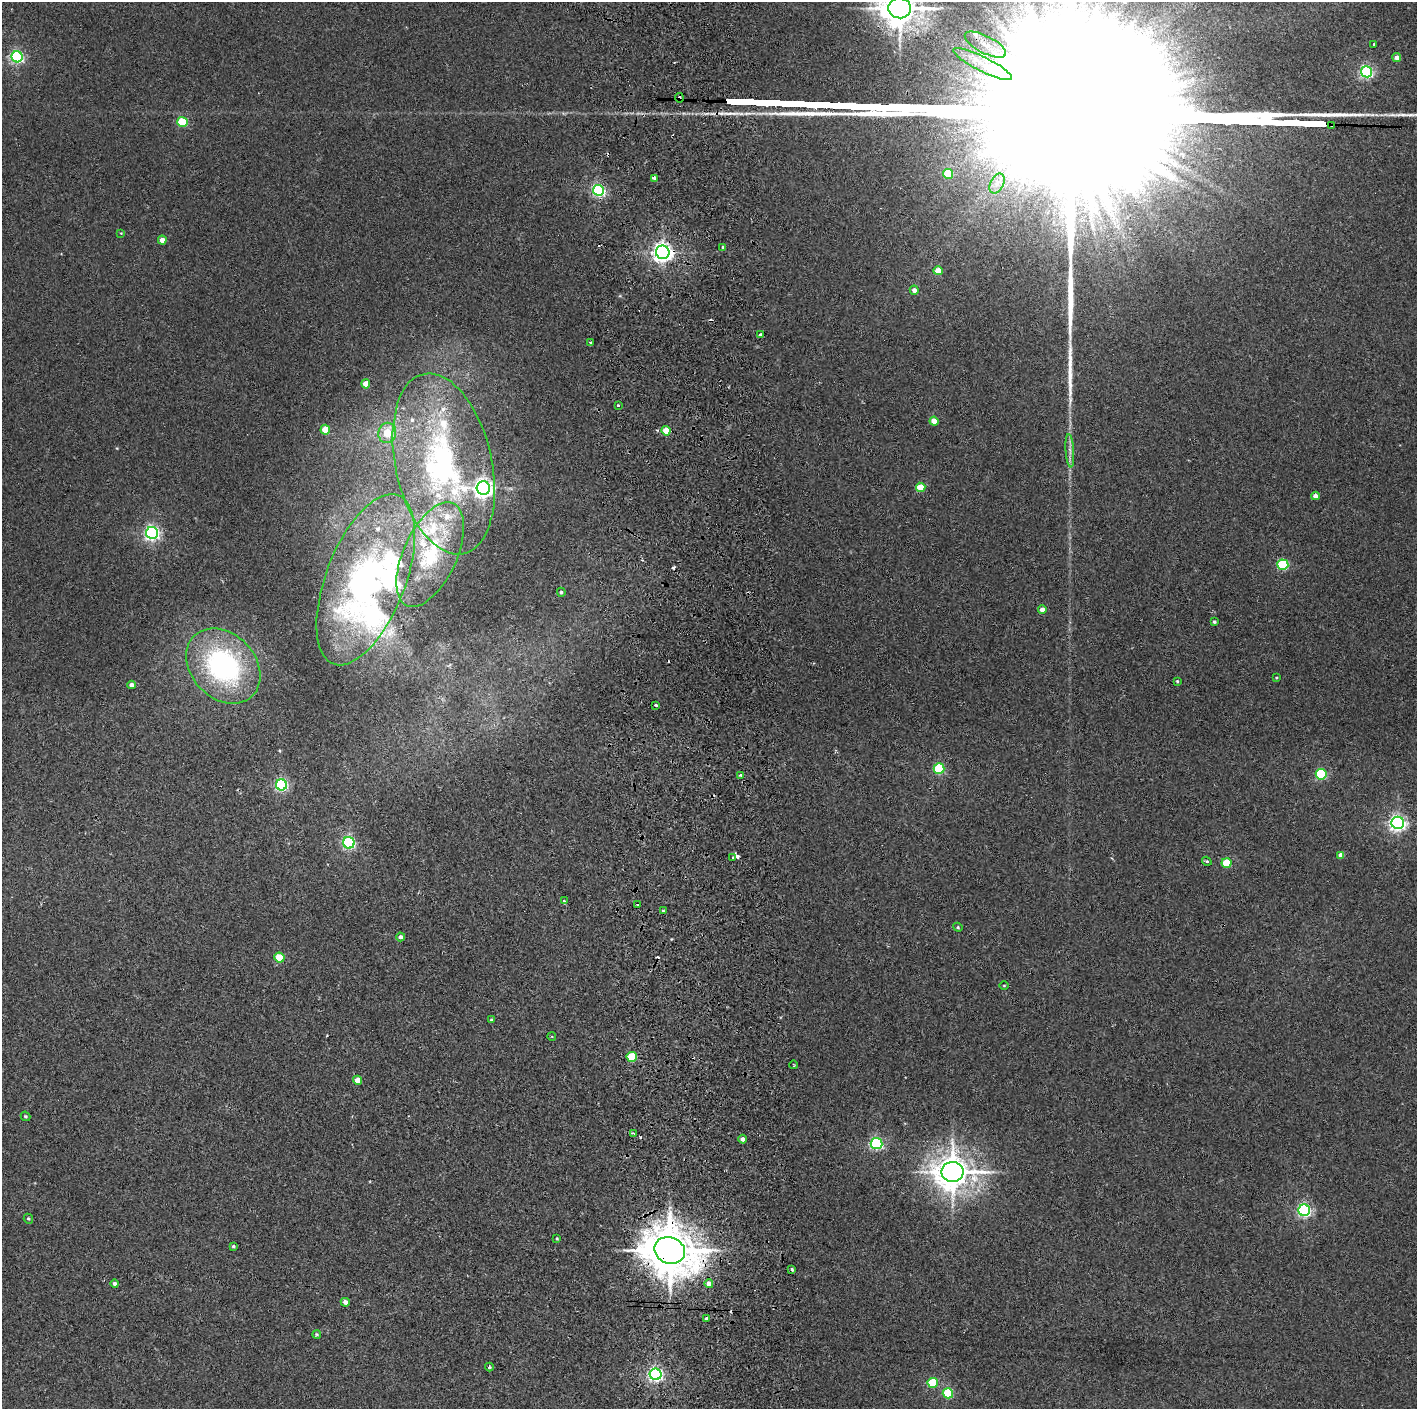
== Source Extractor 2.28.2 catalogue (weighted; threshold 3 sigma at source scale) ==
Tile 5 of 3 x 3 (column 2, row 2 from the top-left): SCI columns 1475-2889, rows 1410-2816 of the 4361 x 4228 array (HDU 1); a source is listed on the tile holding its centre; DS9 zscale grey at full resolution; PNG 1419 x 1411 px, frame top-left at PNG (2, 2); each listed source drawn as its Kron ellipse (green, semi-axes under 4 px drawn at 4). Shown black and unused: <1% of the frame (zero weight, under 2 of 3 exposures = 3% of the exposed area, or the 3 px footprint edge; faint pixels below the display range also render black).
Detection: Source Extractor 2.28.2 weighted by HDU 2 'WHT'; one run over the whole footprint, this tile lists its part. Background 0.0355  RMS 0.0063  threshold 0.0283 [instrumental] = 3 sigma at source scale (4.5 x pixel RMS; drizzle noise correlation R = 1.50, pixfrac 1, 0.05/0.05 arcsec/px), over >= 5 px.
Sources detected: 113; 1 inside a brighter object's white glare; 11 cosmic-ray / hot-pixel residue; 1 long thin detection or spike segment (spike, bleed or trail) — neither listed nor drawn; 13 inside a brighter listed object's ellipse — not listed separately; the other 87 listed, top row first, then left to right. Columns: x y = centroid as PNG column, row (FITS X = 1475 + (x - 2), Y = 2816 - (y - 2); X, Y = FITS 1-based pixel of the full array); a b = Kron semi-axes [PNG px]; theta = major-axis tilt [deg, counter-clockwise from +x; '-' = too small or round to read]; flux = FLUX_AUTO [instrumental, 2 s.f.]
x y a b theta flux
900 8 11 10 - 1500
1374 44 3 3 - 1.2
985 45 23 8 -27 9.3
17 57 5 5 - 130
1397 58 4 4 - 3.3
983 64 32 7 -27 13
1367 72 5 5 - 130
679 98 5 3 - 2.2
182 122 5 5 - 35
1332 125 3 3 - 1.9
948 174 5 5 - 23
654 178 3 3 - 2.4
997 184 10 6 63 4.4
598 190 5 5 - 110
121 233 4 4 - 0.48
162 240 4 4 - 5.6
723 247 3 3 - 2.5
663 252 7 6 - 360
938 271 5 4 - 9.8
914 290 4 4 - 3.5
761 335 3 3 - 2.5
591 342 3 3 - 2.1
366 384 4 4 - 9.4
618 405 3 3 - 1.4
934 421 4 4 - 7.4
325 430 5 4 - 13
666 431 5 4 - 12
387 433 10 9 - 12
1070 451 17 4 -85 3
444 464 92 48 -77 190
921 487 5 4 - 15
483 488 7 6 - 380
1315 496 4 4 - 3.9
152 533 6 6 - 180
430 555 56 26 65 57
1283 565 5 5 - 54
366 580 90 39 69 230
561 592 4 4 - 1.1
1042 609 4 4 - 4.4
1214 622 4 3 - 1
223 666 42 32 -47 120
1276 677 4 2 - 0.54
1177 681 3 3 - 0.71
131 685 4 4 - 3
656 705 3 3 - 1.7
939 769 5 5 - 56
1321 774 5 5 - 59
741 775 3 3 - 1.4
281 785 5 5 - 110
1398 823 6 6 - 230
349 843 6 5 - 110
1341 855 4 4 - 3.9
733 857 3 2 - 0.52
1207 861 5 3 - 0.96
1227 863 5 5 - 20
564 901 3 3 - 1.3
638 904 3 3 - 1.3
663 911 3 3 - 0.99
958 927 5 4 - 0.79
401 937 4 4 - 2.6
279 958 5 5 - 21
1004 986 5 3 - 0.58
491 1020 4 4 - 0.63
552 1036 4 3 - 0.64
632 1057 5 5 - 27
794 1065 4 2 - 0.52
358 1080 4 4 - 7.9
25 1116 5 4 - 0.88
633 1133 4 2 - 1.9
743 1139 4 4 - 2.1
876 1144 6 5 - 110
953 1172 11 10 - 1400
1304 1210 6 5 - 150
28 1219 5 4 - 0.86
557 1238 3 3 - 0.62
233 1246 3 3 - 1
670 1250 15 13 -21 3100
792 1269 4 3 - 1
115 1283 4 4 - 1.9
709 1284 4 4 - 8.7
345 1302 4 4 - 3.3
707 1319 4 3 - 8.5
317 1334 4 4 - 0.96
489 1367 4 4 - 1.1
656 1374 6 5 - 160
933 1383 5 5 - 33
948 1393 5 5 - 36
Overlapping masked pixels (flux is a lower limit): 4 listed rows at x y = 679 98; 1332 125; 663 252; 670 1250
Isophote crosses this tile's border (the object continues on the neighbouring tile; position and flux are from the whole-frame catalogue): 1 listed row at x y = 900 8